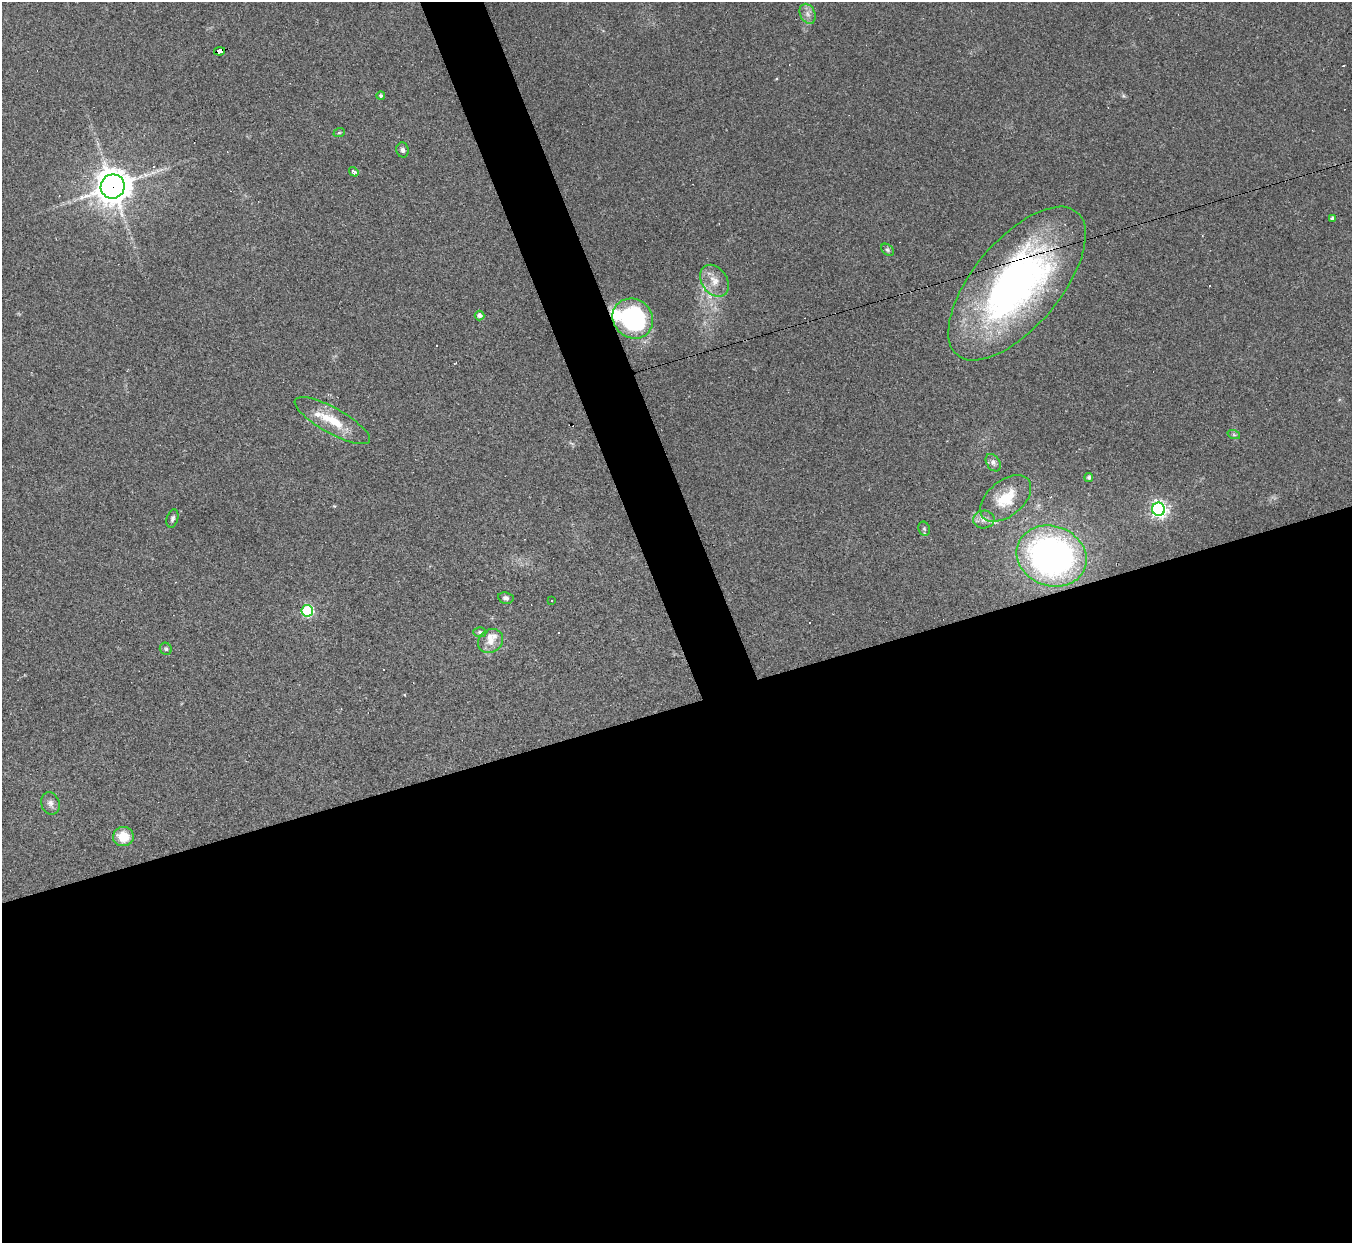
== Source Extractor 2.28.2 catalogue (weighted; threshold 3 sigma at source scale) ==
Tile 15 of 4 x 4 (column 3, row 4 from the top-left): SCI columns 2699-4048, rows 272-1512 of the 5397 x 5383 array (HDU 1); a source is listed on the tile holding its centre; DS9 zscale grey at full resolution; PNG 1354 x 1245 px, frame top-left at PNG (2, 2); each listed source drawn as its Kron ellipse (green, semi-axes under 4 px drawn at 4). Shown black and unused: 46% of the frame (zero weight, under 2 of 3 exposures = <1% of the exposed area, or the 3 px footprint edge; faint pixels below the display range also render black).
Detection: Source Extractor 2.28.2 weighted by HDU 2 'WHT'; one run over the whole footprint, this tile lists its part. Background 0.0637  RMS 0.0069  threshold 0.0311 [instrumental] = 3 sigma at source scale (4.5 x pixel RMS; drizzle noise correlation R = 1.50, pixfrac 1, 0.05/0.05 arcsec/px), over >= 5 px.
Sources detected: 47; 12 cosmic-ray / hot-pixel residue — neither listed nor drawn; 4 inside a brighter listed object's ellipse — not listed separately; the other 31 listed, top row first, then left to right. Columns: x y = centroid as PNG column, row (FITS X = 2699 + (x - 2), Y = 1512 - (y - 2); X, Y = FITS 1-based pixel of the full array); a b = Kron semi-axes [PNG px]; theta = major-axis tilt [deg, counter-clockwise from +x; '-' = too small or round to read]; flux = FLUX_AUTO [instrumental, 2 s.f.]
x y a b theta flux
808 14 10 7 -64 3.6
219 51 5 4 - 55
381 95 4 4 - 1.4
339 133 6 3 19 0.76
403 150 7 6 - 2.2
354 172 5 3 - 3
113 186 12 12 - 1300
1333 218 4 3 - 2.2
887 250 7 5 -41 1.3
714 281 17 12 -55 9.2
1017 283 93 43 50 300
480 316 5 5 - 2.5
633 319 21 19 -41 110
332 421 42 12 -29 21
1234 435 6 4 -19 1.1
993 463 9 6 -56 2.9
1089 477 4 4 - 1.4
1006 498 30 17 40 23
1159 509 7 6 - 250
172 519 9 5 74 1.9
984 519 11 9 2 4.3
924 529 7 5 -69 1.4
1052 556 36 30 -21 260
506 598 8 6 -10 2.1
552 601 2 2 - 0.65
307 611 6 5 - 79
480 632 6 5 - 1.5
490 641 13 11 40 6.7
166 649 6 5 - 1.4
50 803 11 9 -69 3.4
123 837 10 9 - 14
Overlapping masked pixels (flux is a lower limit): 3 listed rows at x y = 219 51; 113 186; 1017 283